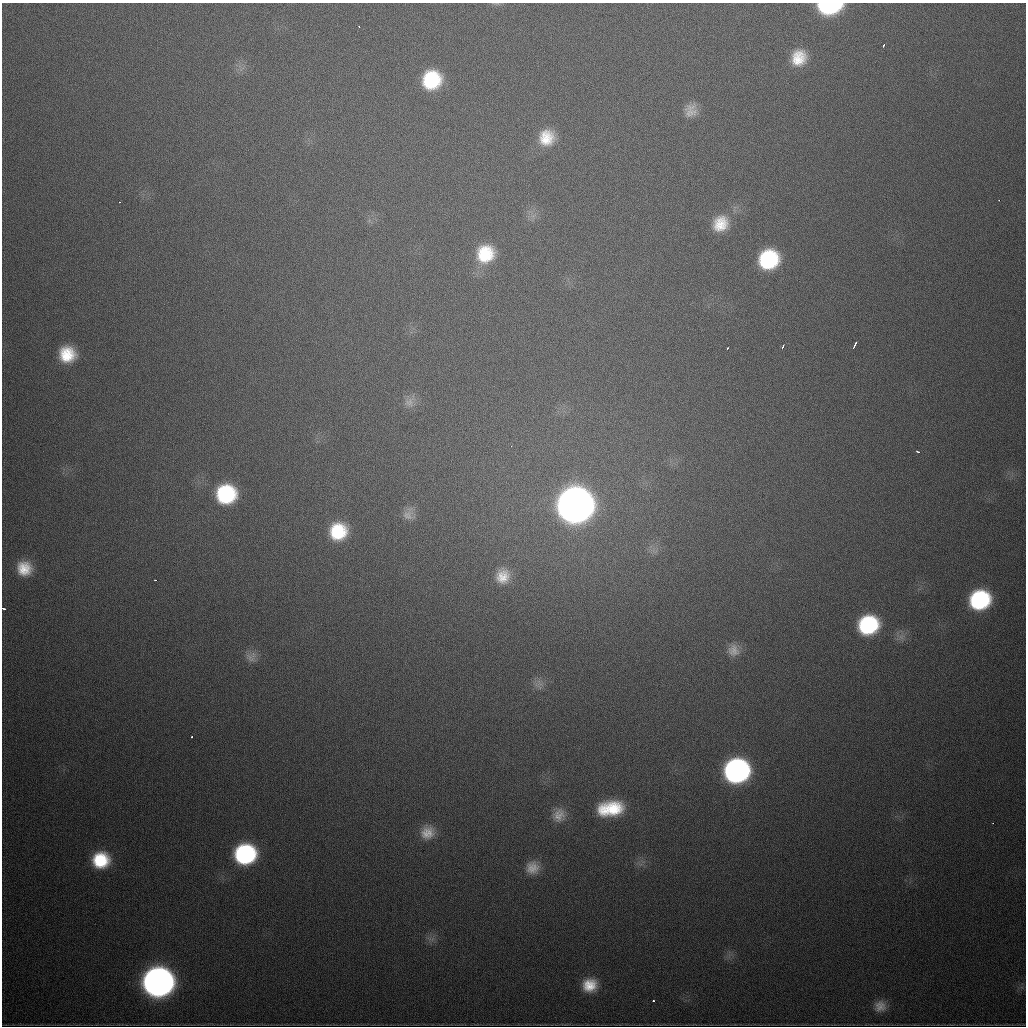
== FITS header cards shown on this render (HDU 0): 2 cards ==
NAXIS1  =                 1024
NAXIS2  =                 1024

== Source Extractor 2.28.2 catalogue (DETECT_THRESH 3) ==
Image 1024 x 1024 px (HDU 0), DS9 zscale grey, 1 PNG px = 1 image px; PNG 1028 x 1028 px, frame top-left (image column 1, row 1024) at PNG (2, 3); no overlay
Background 618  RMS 20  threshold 59.1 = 3 sigma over >= 5 px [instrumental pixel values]
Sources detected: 45; all 45 listed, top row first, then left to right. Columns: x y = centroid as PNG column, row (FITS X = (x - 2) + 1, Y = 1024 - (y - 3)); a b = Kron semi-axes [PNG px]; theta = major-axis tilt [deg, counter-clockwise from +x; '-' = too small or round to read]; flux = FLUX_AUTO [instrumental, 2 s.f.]
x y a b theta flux
829 6 17 9 2 2.0e+05
359 27 3 2 - 5.3e+03
883 46 3 2 - 2.6e+03
799 58 18 16 66 3.6e+04
431 80 18 17 - 8.7e+04
691 110 17 15 68 1.7e+04
546 138 20 19 - 3.8e+04
999 200 2 2 - 2.5e+03
119 202 3 2 - 1.9e+03
720 224 20 17 53 3.5e+04
485 254 22 20 49 6.2e+04
769 259 17 15 40 1.2e+05
855 345 7 3 65 4.8e+03
782 347 5 2 - 4.6e+03
727 348 3 2 - 2.1e+03
67 354 16 15 - 4.6e+04
409 402 14 12 52 1.2e+04
511 446 3 3 - 1.3e+03
918 452 4 2 - 2.4e+03
226 494 19 18 - 1.2e+05
575 505 20 19 - 3.0e+06
408 514 19 15 72 1.6e+04
338 531 18 17 - 6.6e+04
24 568 17 16 - 3.3e+04
503 576 18 17 - 2.7e+04
156 580 3 2 - 4.6e+03
980 600 17 16 - 1.5e+05
3 608 4 2 - 3.3e+03
868 625 19 17 25 1.3e+05
734 650 17 15 -68 1.7e+04
251 657 16 13 14 1.2e+04
539 684 16 10 -83 1.0e+04
192 737 2 2 - 1.5e+03
737 771 18 17 - 4.5e+05
610 808 24 14 8 7.0e+04
559 815 18 14 70 1.7e+04
993 823 2 2 - 1.9e+03
427 832 17 16 - 2.2e+04
245 854 17 16 - 2.0e+05
101 860 16 15 - 6.2e+04
532 868 17 16 - 1.9e+04
158 982 18 17 - 1.4e+06
590 985 16 15 - 3.2e+04
653 1001 3 2 - 2.3e+03
880 1006 13 12 - 1.4e+04
At the frame edge (FLAGS 8, measured only in part): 2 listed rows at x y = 829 6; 3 608